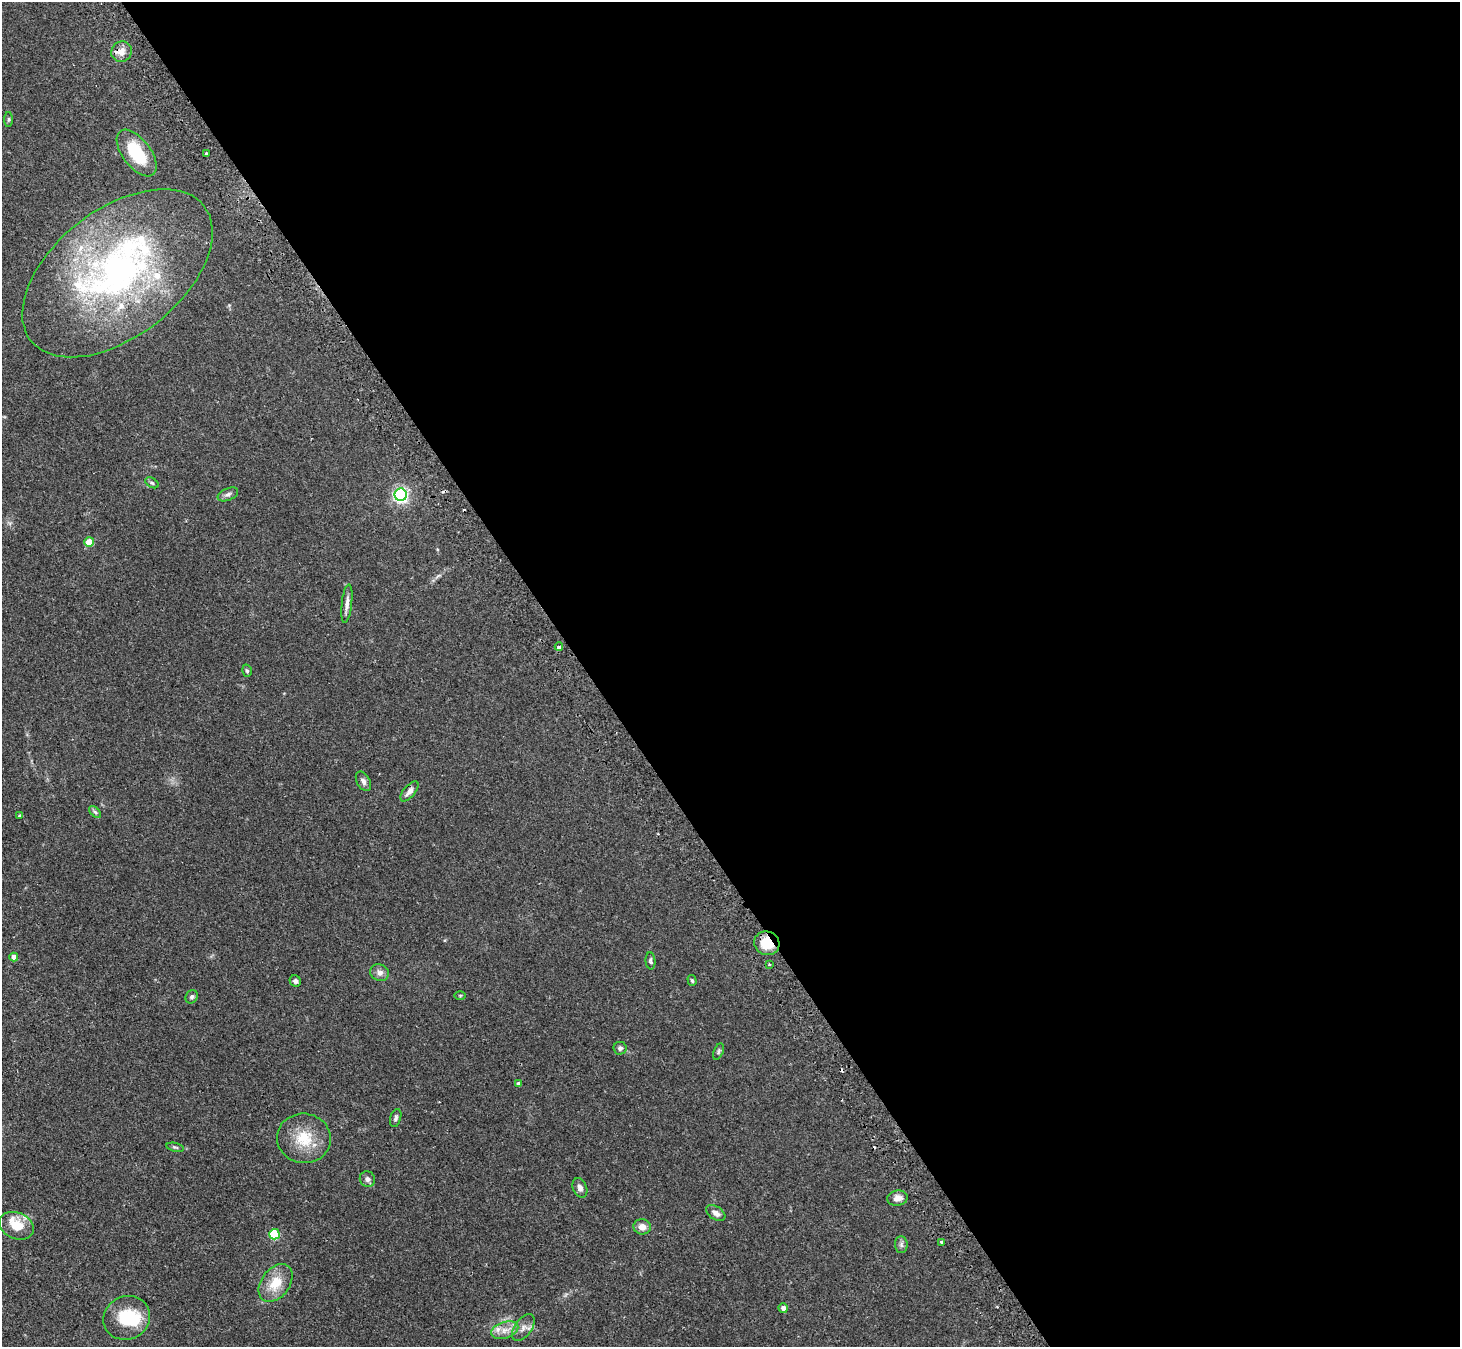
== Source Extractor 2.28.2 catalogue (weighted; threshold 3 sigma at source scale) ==
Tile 8 of 4 x 4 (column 4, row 2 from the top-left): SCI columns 4406-5863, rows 2862-4206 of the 5894 x 5862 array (HDU 1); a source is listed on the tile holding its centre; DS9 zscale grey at full resolution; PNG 1462 x 1349 px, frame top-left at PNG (2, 2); each listed source drawn as its Kron ellipse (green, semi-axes under 4 px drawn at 4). Shown black and unused: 60% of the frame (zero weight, under 2 of 3 exposures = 3% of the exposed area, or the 3 px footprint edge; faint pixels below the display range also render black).
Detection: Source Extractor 2.28.2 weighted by HDU 2 'WHT'; one run over the whole footprint, this tile lists its part. Background 0.0965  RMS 0.0064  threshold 0.0288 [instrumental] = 3 sigma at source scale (4.5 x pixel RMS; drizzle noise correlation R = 1.50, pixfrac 1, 0.05/0.05 arcsec/px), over >= 5 px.
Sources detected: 59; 1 inside a brighter object's white glare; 5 cosmic-ray / hot-pixel residue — neither listed nor drawn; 8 inside a brighter listed object's ellipse — not listed separately; the other 45 listed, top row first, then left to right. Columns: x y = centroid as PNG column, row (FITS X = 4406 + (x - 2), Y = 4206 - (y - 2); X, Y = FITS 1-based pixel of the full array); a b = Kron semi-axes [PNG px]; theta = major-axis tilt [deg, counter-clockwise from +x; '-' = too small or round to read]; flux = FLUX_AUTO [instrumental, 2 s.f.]
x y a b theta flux
121 52 10 10 - 4.3
8 119 7 4 90 0.85
137 153 27 14 -53 29
206 153 3 3 - 0.99
117 273 110 63 38 220
152 483 7 4 -31 1.1
228 494 11 6 23 2
401 495 6 6 - 150
89 542 5 4 - 13
347 604 19 5 83 3.5
559 647 4 3 - 2.3
247 671 6 4 -74 1.1
363 781 10 6 -62 2.2
409 791 12 6 50 3.5
95 812 7 4 -44 1.1
19 816 3 3 - 1.1
767 943 13 11 -24 15
14 957 4 4 - 4.7
650 961 8 5 -85 1.2
769 965 4 2 - 0.6
379 973 9 8 - 3
692 980 6 4 -72 0.91
295 981 6 5 - 1.9
460 995 6 4 1 0.57
192 997 7 6 - 1.4
620 1048 6 6 - 1.6
718 1052 9 4 67 1.1
518 1083 4 3 - 1.8
396 1118 9 5 73 1.5
304 1138 27 25 -5 20
175 1147 9 4 -12 0.98
367 1179 8 7 - 2.2
580 1188 10 7 -67 2.6
897 1198 10 7 9 3.6
716 1213 11 6 -33 3.5
17 1226 18 13 -22 12
642 1227 9 7 -8 4.7
274 1234 5 5 - 33
942 1242 3 3 - 1.4
901 1245 8 6 -89 1.7
276 1283 21 14 53 14
783 1308 5 4 - 2.8
127 1318 24 21 26 24
523 1328 15 8 54 4.3
505 1330 14 8 18 5.6
Overlapping masked pixels (flux is a lower limit): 1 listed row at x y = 767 943